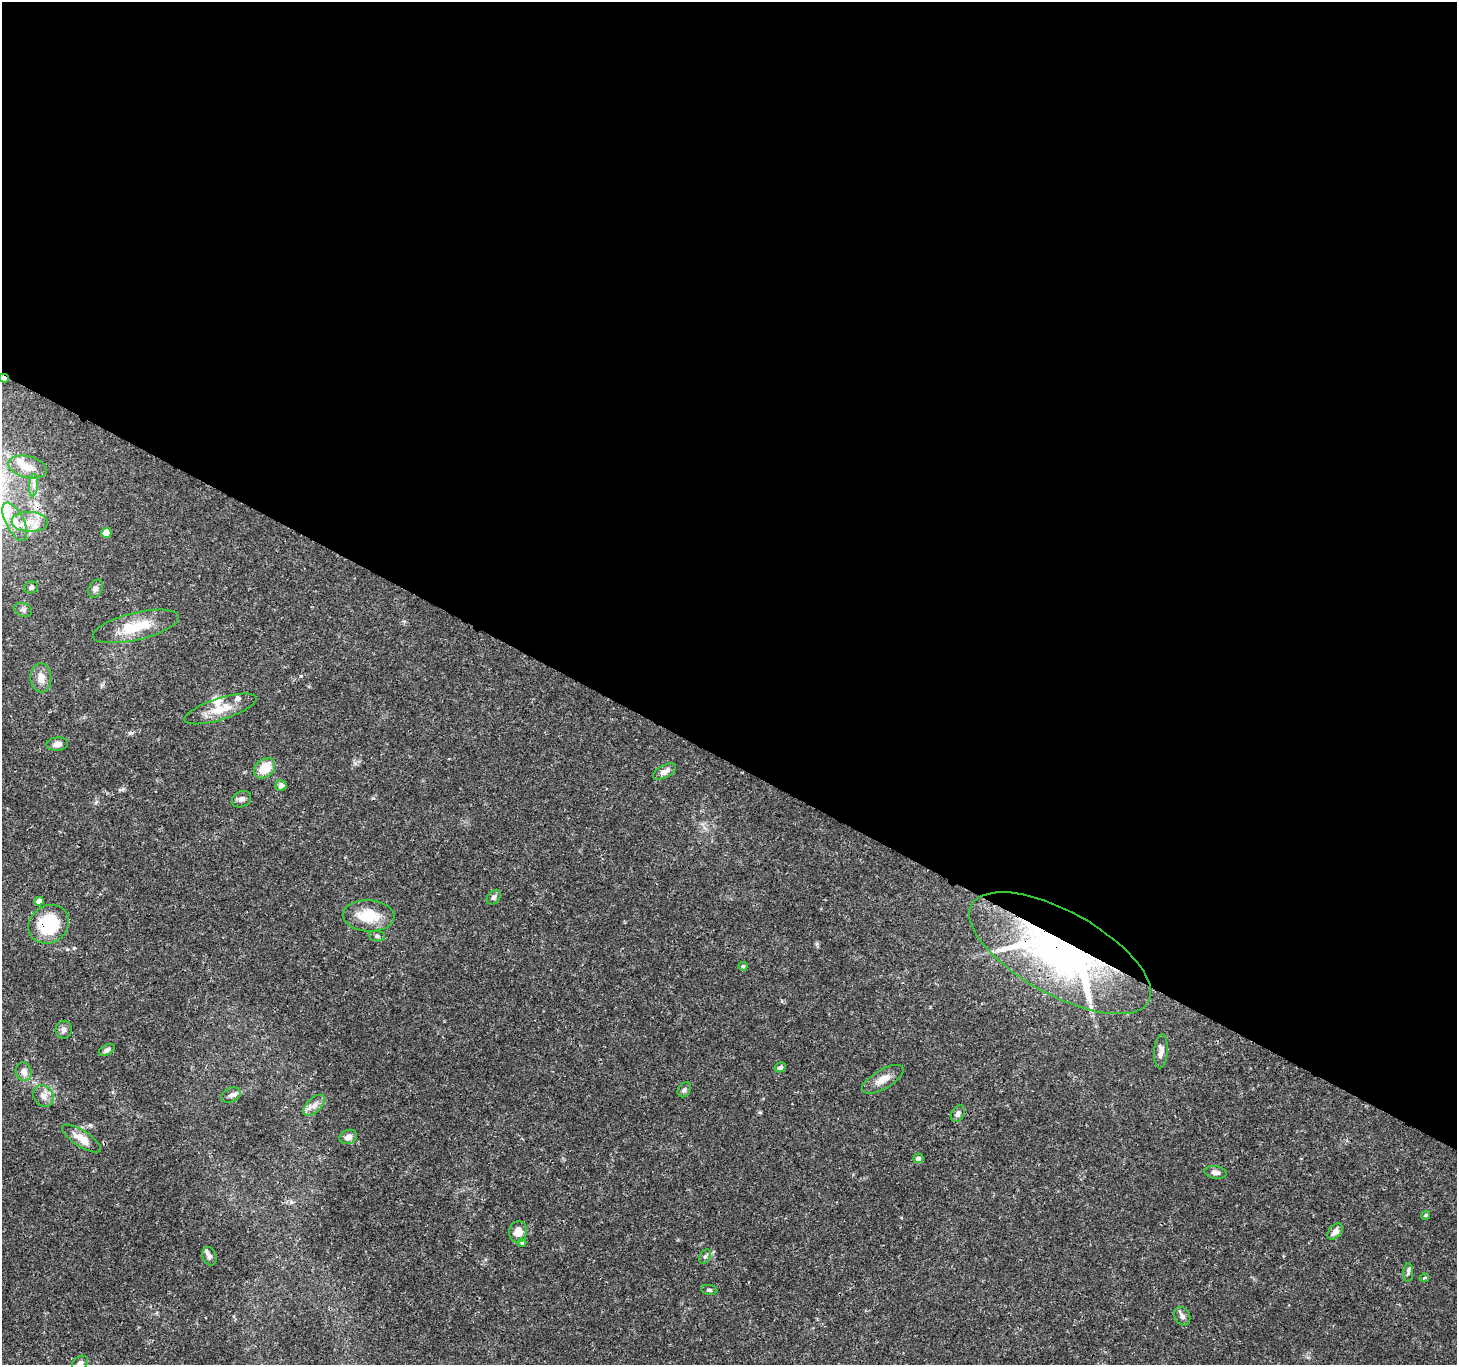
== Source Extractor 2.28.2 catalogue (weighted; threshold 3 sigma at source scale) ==
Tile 3 of 4 x 4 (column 3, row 1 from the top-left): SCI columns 2916-4370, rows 4289-5651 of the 5834 x 5916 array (HDU 1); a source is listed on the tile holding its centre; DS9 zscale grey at full resolution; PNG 1459 x 1367 px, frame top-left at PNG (2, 2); each listed source drawn as its Kron ellipse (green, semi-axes under 4 px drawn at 4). Shown black and unused: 56% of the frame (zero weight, under 3 of 4 exposures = <1% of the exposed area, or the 3 px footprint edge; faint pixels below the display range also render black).
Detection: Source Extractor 2.28.2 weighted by HDU 2 'WHT'; one run over the whole footprint, this tile lists its part. Background 0.0345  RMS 0.0022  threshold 0.00979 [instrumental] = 3 sigma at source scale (4.5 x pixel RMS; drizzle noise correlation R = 1.50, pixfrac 1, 0.0396/0.0396 arcsec/px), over >= 5 px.
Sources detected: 54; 1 cosmic-ray / hot-pixel residue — neither listed nor drawn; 3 inside a brighter listed object's ellipse — not listed separately; the other 50 listed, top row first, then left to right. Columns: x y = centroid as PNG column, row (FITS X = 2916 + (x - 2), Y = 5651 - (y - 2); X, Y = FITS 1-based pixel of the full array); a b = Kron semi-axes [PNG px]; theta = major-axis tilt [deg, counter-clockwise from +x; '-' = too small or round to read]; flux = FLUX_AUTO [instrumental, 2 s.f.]
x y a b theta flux
4 378 5 3 - 2
28 467 20 10 -13 3
34 485 11 4 86 0.85
15 522 21 9 -63 3
29 522 18 10 -3 2.9
106 533 5 5 - 3.4
31 587 7 6 - 0.48
96 589 10 6 62 0.77
23 610 9 6 -26 0.6
136 626 44 13 13 7.6
41 678 14 10 -88 2
220 709 38 11 17 4.3
57 744 11 6 4 1.2
264 768 12 9 39 4
664 771 13 6 29 1.3
281 786 5 5 - 0.97
241 799 10 7 26 0.77
494 897 8 6 50 0.65
39 901 5 4 - 1.6
369 916 26 15 -3 6.1
49 924 21 18 36 13
377 936 8 5 -7 0.5
1060 953 101 42 -29 90
743 966 4 4 - 0.44
64 1030 9 8 - 0.8
107 1050 8 5 29 0.65
1161 1051 17 7 86 1.3
780 1067 6 5 - 0.5
24 1072 9 8 - 1.4
883 1079 23 9 30 2.4
684 1090 8 6 55 0.51
231 1095 10 7 22 0.84
43 1096 11 9 -50 1.5
314 1105 13 7 45 1.4
958 1114 9 6 57 0.79
348 1137 9 7 21 1.1
81 1139 22 8 -32 2.5
918 1158 5 4 - 0.76
1216 1172 11 6 -9 0.96
1426 1215 4 4 - 0.35
1335 1231 9 6 47 1.1
518 1232 11 9 75 2.4
522 1243 4 4 - 0.27
209 1256 9 7 -72 0.82
705 1257 8 5 62 0.49
1408 1273 9 5 88 0.54
1424 1278 4 3 - 0.35
709 1290 8 5 -8 0.45
1182 1316 9 7 -61 0.89
80 1363 9 6 42 0.98
Overlapping masked pixels (flux is a lower limit): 3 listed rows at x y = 4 378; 49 924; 1060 953
Isophote crosses this tile's border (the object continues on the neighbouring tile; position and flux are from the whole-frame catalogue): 2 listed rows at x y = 4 378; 80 1363